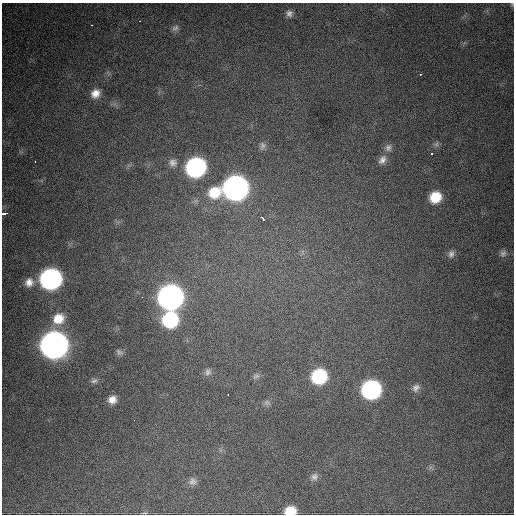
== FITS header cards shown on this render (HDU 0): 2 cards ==
NAXIS1  =                  512 / Axis length
NAXIS2  =                  512 / Axis length

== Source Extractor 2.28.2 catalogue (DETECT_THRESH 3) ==
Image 512 x 512 px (HDU 0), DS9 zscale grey, 1 PNG px = 1 image px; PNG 516 x 516 px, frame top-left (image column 1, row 512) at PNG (2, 3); no overlay
Background 1060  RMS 27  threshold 81.4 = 3 sigma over >= 5 px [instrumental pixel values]
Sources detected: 43; all 43 listed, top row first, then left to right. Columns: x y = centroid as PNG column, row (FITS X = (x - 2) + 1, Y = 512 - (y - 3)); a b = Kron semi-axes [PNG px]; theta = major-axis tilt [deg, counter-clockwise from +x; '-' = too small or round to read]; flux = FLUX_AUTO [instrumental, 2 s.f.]
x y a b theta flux
512 4 5 4 - 1.8e+03
289 13 8 8 - 7.2e+03
140 21 3 2 - 5.0e+03
92 25 3 2 - 2.4e+03
175 28 11 6 29 5.8e+03
420 74 3 3 - 1.1e+04
95 93 12 10 38 1.7e+04
436 144 7 6 - 4.5e+03
262 146 10 7 84 6.1e+03
388 148 10 9 - 8.7e+03
432 154 3 3 - 8.2e+03
382 160 14 9 57 1.3e+04
35 161 3 2 - 6.4e+03
173 163 12 11 - 1.2e+04
196 167 12 11 - 5.2e+05
235 188 13 12 - 1.5e+06
214 192 14 12 22 5.0e+04
435 197 10 9 - 4.6e+04
4 213 5 3 - 1.4e+04
262 218 5 3 - 7.1e+03
503 253 10 9 - 7.7e+03
451 254 9 8 - 7.3e+03
50 279 12 12 - 7.2e+05
29 282 12 11 - 1.6e+04
142 297 3 2 - 2.5e+03
170 297 13 12 - 1.6e+06
58 319 15 13 28 3.5e+04
170 320 12 11 - 1.7e+05
54 345 13 12 - 2.6e+06
119 352 9 7 -45 4.7e+03
208 372 10 8 61 6.7e+03
256 376 11 5 18 4.8e+03
319 376 11 11 - 1.5e+05
94 381 9 6 26 5.6e+03
416 388 11 8 54 8.5e+03
371 389 12 11 - 4.4e+05
228 394 3 2 - 4.2e+03
112 400 9 8 - 1.4e+04
267 402 9 7 2 5.4e+03
134 420 2 2 - 2.6e+03
314 477 10 9 - 7.8e+03
192 481 11 10 - 8.9e+03
290 511 10 7 8 3.8e+04
At the frame edge (FLAGS 8, measured only in part): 3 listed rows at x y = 512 4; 4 213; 290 511